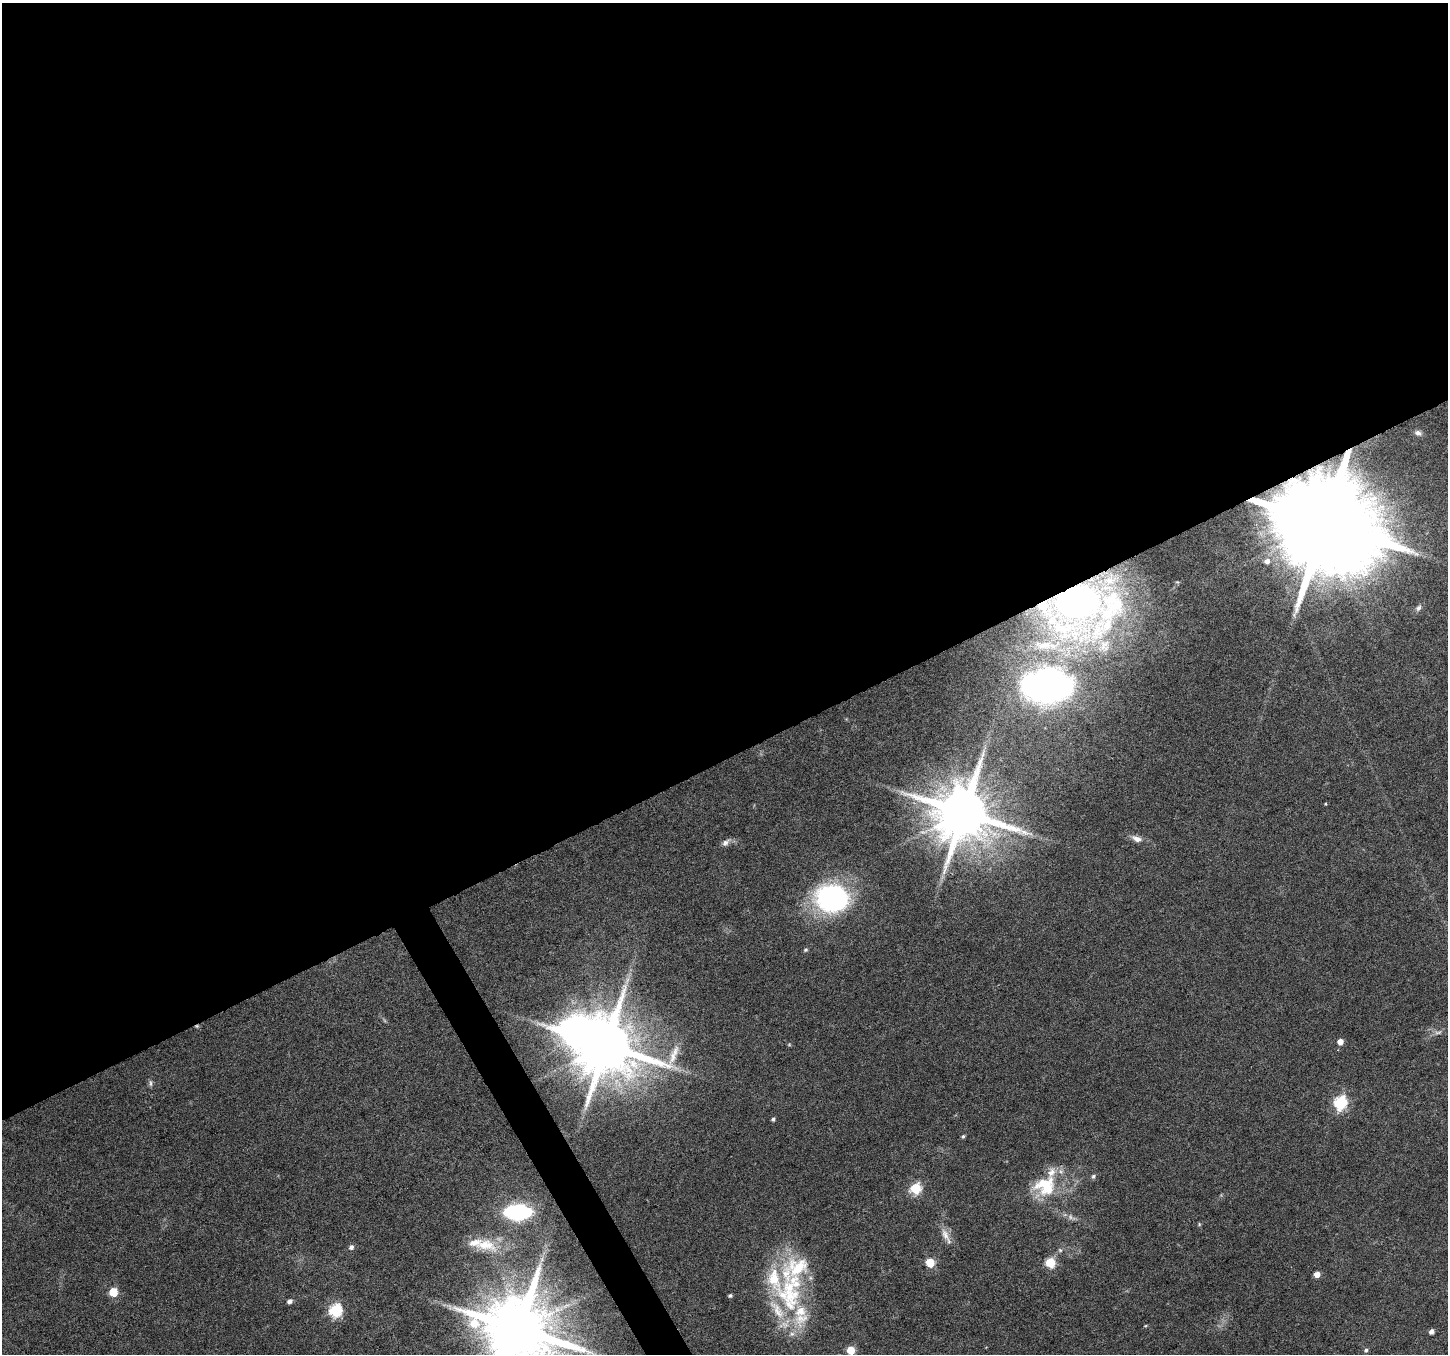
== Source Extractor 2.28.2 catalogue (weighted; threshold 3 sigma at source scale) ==
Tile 2 of 4 x 4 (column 2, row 1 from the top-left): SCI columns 1447-2892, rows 4160-5511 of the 5788 x 5675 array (HDU 1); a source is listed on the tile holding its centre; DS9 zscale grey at full resolution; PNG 1450 x 1356 px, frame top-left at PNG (2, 3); no overlay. Shown black and unused: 57% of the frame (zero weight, under 4 of 8 exposures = <1% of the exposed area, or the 3 px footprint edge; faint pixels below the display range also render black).
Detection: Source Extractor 2.28.2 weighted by HDU 2 'WHT'; one run over the whole footprint, this tile lists its part. Background 0.0485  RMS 0.0031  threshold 0.0125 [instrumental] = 3 sigma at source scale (4.09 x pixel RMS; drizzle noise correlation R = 1.36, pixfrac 0.8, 0.0396/0.0396 arcsec/px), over >= 5 px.
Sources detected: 59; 3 too faint to see at this stretch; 1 inside a brighter object's white glare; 1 cosmic-ray / hot-pixel residue — not listed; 10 inside a brighter listed object's ellipse — not listed separately; the other 44 listed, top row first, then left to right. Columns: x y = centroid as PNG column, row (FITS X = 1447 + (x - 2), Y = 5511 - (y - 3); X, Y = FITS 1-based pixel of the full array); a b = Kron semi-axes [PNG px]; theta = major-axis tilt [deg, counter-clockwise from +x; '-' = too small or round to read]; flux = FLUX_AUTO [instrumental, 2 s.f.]
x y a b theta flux
1418 433 10 7 -20 1.4
1325 523 26 22 13 9100
1267 561 4 4 - 1.2
1078 601 45 34 41 150
1418 608 10 6 50 1
1044 645 43 11 2 8.5
1104 645 21 19 83 6.3
1048 685 39 28 2 110
1325 804 3 3 - 0.24
964 812 16 15 - 2300
1137 839 14 7 -21 2
726 843 12 7 40 1.3
832 898 36 30 -8 47
805 950 6 5 - 0.43
1438 1032 11 4 5 0.89
1340 1042 5 4 - 2.8
606 1045 16 15 - 2600
151 1083 10 4 -90 0.68
1340 1103 6 6 - 45
773 1119 5 4 - 0.56
963 1136 4 4 - 0.51
1093 1176 7 6 - 0.62
1045 1186 33 28 8 15
916 1188 6 6 - 24
518 1212 19 10 2 38
1199 1224 6 3 -73 0.31
945 1235 19 9 -67 2.8
486 1245 33 16 -10 8.2
351 1247 6 6 - 0.99
1060 1250 6 6 - 0.57
542 1259 7 4 72 0.76
930 1263 5 5 - 13
1050 1263 5 5 - 18
1317 1274 5 4 - 2.6
113 1292 5 5 - 11
790 1292 68 38 80 36
730 1296 4 3 - 0.52
290 1301 6 5 - 0.9
335 1310 6 6 - 42
1145 1326 5 3 - 0.26
519 1329 19 17 -15 3500
1431 1331 5 4 - 1.3
851 1350 5 5 - 8.5
1366 1350 6 5 - 0.63
Overlapping masked pixels (flux is a lower limit): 3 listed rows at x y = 1325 523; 1078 601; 519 1329
Isophote crosses this tile's border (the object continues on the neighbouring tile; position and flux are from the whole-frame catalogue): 1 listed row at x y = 519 1329